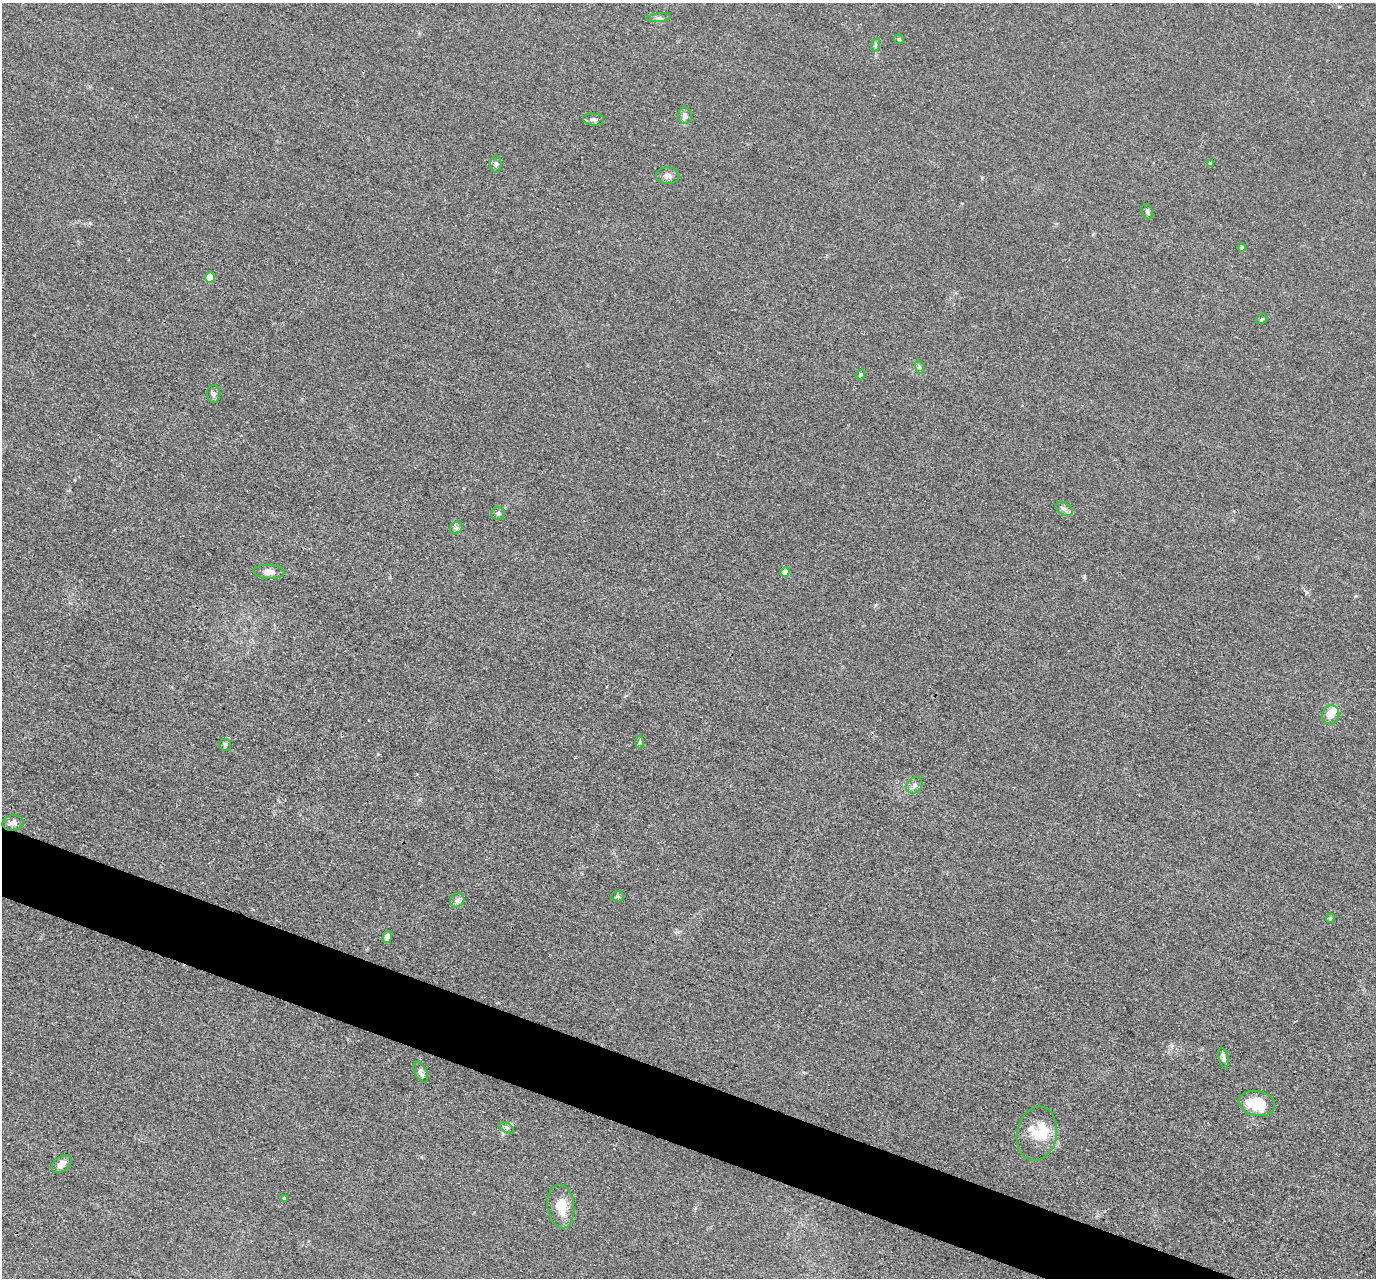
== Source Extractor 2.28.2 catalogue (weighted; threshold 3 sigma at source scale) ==
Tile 6 of 4 x 4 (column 2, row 2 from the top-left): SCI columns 1381-2754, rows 2828-4103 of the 5509 x 5524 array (HDU 1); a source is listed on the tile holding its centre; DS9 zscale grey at full resolution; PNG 1378 x 1280 px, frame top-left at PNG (2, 3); each listed source drawn as its Kron ellipse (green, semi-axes under 4 px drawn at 4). Shown black and unused: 5% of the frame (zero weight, under 3 of 4 exposures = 1% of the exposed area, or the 3 px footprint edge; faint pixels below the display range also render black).
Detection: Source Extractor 2.28.2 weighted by HDU 2 'WHT'; one run over the whole footprint, this tile lists its part. Background 0.028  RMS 0.0044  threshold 0.02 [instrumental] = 3 sigma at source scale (4.5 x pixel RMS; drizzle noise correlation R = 1.50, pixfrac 1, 0.05/0.05 arcsec/px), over >= 5 px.
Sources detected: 40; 1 inside a brighter object's white glare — neither listed nor drawn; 2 inside a brighter listed object's ellipse — not listed separately; the other 37 listed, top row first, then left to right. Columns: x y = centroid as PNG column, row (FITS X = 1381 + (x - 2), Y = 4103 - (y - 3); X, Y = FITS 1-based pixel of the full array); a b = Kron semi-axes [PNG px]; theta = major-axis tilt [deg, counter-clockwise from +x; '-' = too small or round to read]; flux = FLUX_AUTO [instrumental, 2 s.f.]
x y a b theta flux
659 18 12 3 5 0.99
899 39 5 5 - 0.7
875 45 7 4 71 0.7
685 116 8 7 - 2.1
594 119 10 6 -5 1.4
496 164 8 5 90 1.2
1211 164 4 3 - 1
667 176 12 8 -4 2.1
1147 212 8 5 -67 0.99
1242 247 4 4 - 0.73
210 277 5 4 - 9.7
1262 319 6 3 31 0.53
919 367 7 4 -71 0.79
860 375 5 4 - 0.73
214 394 9 7 90 1.3
1064 509 9 6 -30 1.7
498 513 7 6 - 1.1
456 528 7 5 44 1.1
269 572 15 7 -3 3.1
785 572 5 4 - 5.5
1331 715 9 8 - 4.3
640 742 6 4 88 0.63
225 745 6 5 - 0.81
914 785 9 7 50 1.8
13 823 11 7 9 2.4
617 896 6 5 - 0.81
457 900 8 6 45 1.6
1330 918 5 3 - 0.56
387 937 6 4 78 2.1
1224 1058 11 4 -77 1.5
421 1072 11 6 -63 1.9
1257 1103 18 12 -11 16
507 1128 8 4 -32 0.97
1037 1134 27 20 78 10
61 1164 11 7 38 3
284 1198 4 4 - 0.47
561 1206 22 13 -83 9.3